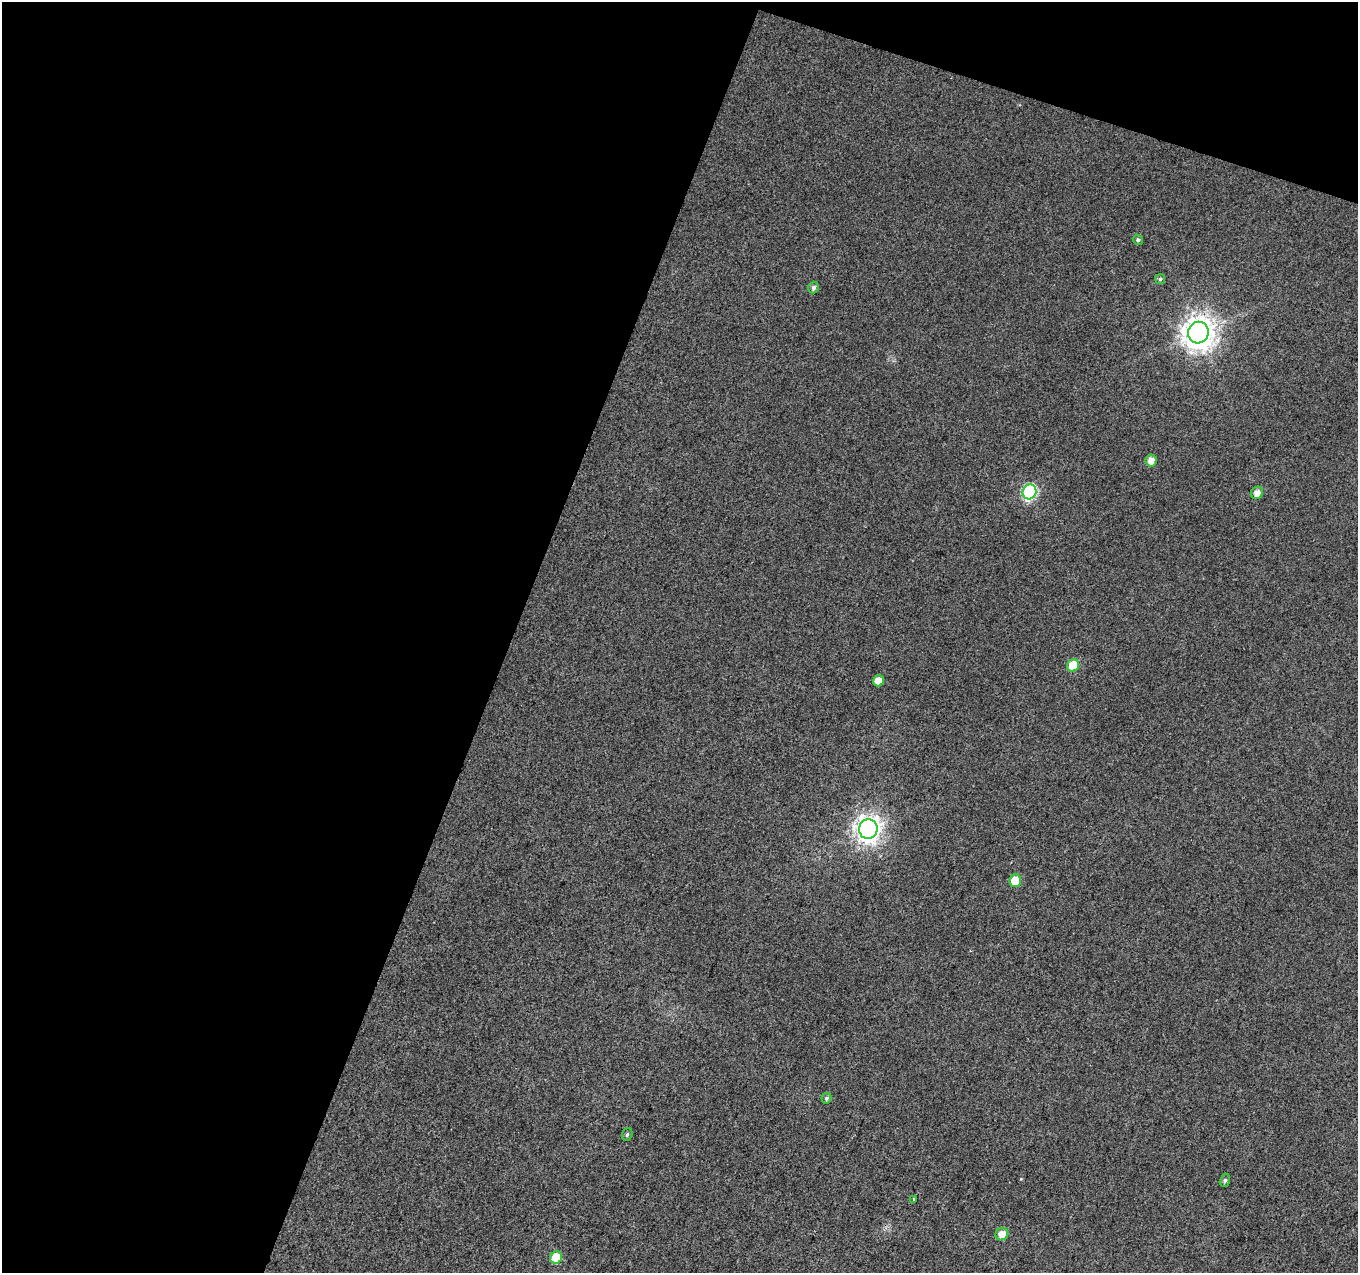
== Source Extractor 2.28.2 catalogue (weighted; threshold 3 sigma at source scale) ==
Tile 1 of 2 x 2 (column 1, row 1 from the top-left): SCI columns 2-1357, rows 1399-2669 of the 2712 x 2779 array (HDU 1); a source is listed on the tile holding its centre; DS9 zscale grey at full resolution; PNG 1360 x 1275 px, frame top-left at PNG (2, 2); each listed source drawn as its Kron ellipse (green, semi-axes under 4 px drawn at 4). Shown black and unused: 41% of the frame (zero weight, under 3 of 4 exposures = <1% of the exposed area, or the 3 px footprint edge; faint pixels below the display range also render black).
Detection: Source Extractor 2.28.2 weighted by HDU 2 'WHT'; one run over the whole footprint, this tile lists its part. Background 0.0147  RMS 0.011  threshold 0.0502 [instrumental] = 3 sigma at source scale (4.5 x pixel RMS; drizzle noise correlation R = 1.50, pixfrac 1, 0.0396/0.0396 arcsec/px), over >= 5 px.
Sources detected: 17; all 17 listed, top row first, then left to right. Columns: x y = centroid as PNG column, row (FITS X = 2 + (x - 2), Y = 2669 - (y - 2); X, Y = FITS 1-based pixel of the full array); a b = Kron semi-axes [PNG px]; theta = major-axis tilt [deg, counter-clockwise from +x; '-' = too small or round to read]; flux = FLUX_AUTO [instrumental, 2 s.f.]
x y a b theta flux
1138 240 5 5 - 2.6
1160 279 5 5 - 2
814 288 6 5 - 3.5
1198 333 11 10 - 1500
1151 461 6 6 - 8.7
1029 492 7 6 - 140
1257 493 6 5 - 7.8
1073 665 6 6 - 29
879 681 5 5 - 13
868 829 10 9 - 860
1015 881 6 6 - 24
826 1098 5 5 - 2.1
627 1134 6 5 - 1.9
1225 1180 7 5 75 2.3
913 1200 4 3 - 2.5
1002 1234 7 6 - 9.5
556 1258 6 6 - 33